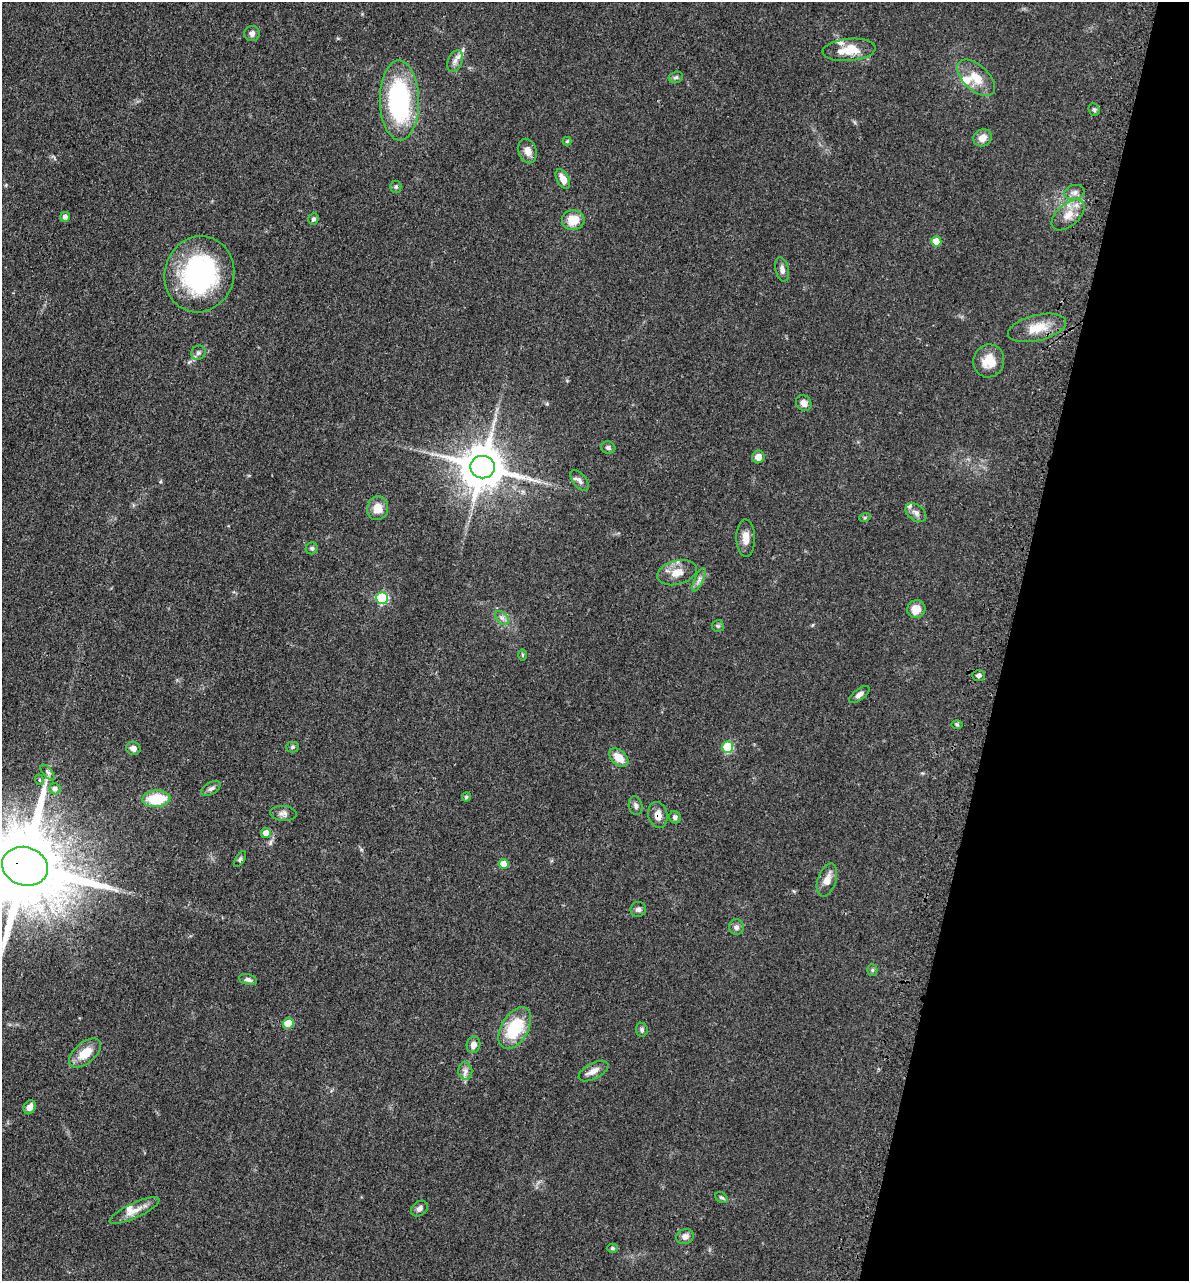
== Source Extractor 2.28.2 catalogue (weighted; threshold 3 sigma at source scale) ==
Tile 8 of 4 x 4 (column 4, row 2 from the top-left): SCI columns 3885-5071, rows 2627-3905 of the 5276 x 5252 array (HDU 1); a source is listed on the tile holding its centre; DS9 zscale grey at full resolution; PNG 1191 x 1283 px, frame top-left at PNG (2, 2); each listed source drawn as its Kron ellipse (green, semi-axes under 4 px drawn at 4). Shown black and unused: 15% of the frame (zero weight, under 3 of 4 exposures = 6% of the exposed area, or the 3 px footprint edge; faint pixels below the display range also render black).
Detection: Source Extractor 2.28.2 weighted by HDU 2 'WHT'; one run over the whole footprint, this tile lists its part. Background 0.0401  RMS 0.0049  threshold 0.0219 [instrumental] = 3 sigma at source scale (4.5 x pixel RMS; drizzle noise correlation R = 1.50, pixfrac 1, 0.05/0.05 arcsec/px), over >= 5 px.
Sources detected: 84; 5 inside a brighter listed object's ellipse — not listed separately; the other 79 listed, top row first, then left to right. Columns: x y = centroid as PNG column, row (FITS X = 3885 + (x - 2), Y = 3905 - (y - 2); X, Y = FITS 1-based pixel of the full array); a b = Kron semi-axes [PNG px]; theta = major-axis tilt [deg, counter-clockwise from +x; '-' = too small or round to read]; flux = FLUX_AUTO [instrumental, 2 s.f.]
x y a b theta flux
252 34 8 7 - 2
849 50 27 11 6 11
455 61 11 7 66 2.5
676 77 7 5 14 1.1
976 78 23 12 -43 8.7
399 100 40 19 -89 68
1094 110 7 5 -68 0.93
982 138 9 8 - 3.8
567 141 4 4 - 0.6
527 151 12 9 -75 3.6
563 179 10 6 -62 4.5
396 187 6 5 - 0.92
1074 192 10 7 13 2.1
1068 215 20 11 41 6.4
65 217 5 5 - 2.2
313 219 6 5 - 1.1
573 220 11 10 - 8.2
936 241 5 5 - 7.8
782 269 12 6 -78 2.2
199 274 38 34 74 74
1037 328 29 13 14 10
198 353 7 6 - 1.4
989 361 16 15 - 8.5
804 403 8 7 - 2.7
608 448 7 6 - 1.2
758 457 6 6 - 4.1
483 467 12 11 - 2000
579 480 12 6 -51 2
378 508 12 10 77 5.5
916 513 11 7 -36 2.2
865 517 6 3 19 0.63
746 538 19 9 -89 4.4
312 548 6 5 - 0.98
677 573 20 12 15 6.1
699 580 13 4 66 1.8
382 598 6 5 - 39
916 609 9 9 - 5.5
502 618 8 5 -45 1.5
718 626 6 6 - 0.86
523 655 6 4 -90 0.6
979 675 6 5 - 1.5
859 695 12 5 37 2
957 724 6 4 -2 0.75
293 747 6 5 - 0.9
728 747 5 5 - 25
133 748 7 6 - 2.7
619 758 11 7 -44 6.6
48 772 9 4 -51 1.2
40 780 5 3 - 0.44
211 788 11 6 31 1.5
55 789 6 5 - 1.9
466 797 4 4 - 0.91
156 799 14 8 5 18
636 806 9 6 -77 1.6
284 813 13 7 -6 2.2
658 815 13 9 -76 3.7
675 817 6 5 - 1.5
266 833 5 5 - 4.5
240 859 9 4 58 0.85
503 864 5 5 - 7.1
25 866 23 19 -17 9100
827 880 17 9 71 4.3
638 909 8 7 - 1.6
736 927 8 7 - 1.7
872 970 5 5 - 0.72
248 980 9 5 -15 1.4
288 1023 5 5 - 11
515 1028 23 13 60 23
642 1030 7 6 - 1.1
473 1045 8 6 76 2.6
85 1053 19 10 39 8.8
465 1071 8 7 - 2.1
593 1071 16 7 28 3.5
30 1107 7 5 63 2.8
721 1198 7 4 -36 0.9
419 1209 9 7 38 1.8
134 1210 27 7 25 4.9
685 1237 9 7 25 2.6
612 1248 5 4 - 0.7
Overlapping masked pixels (flux is a lower limit): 2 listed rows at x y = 658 815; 25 866
Isophote crosses this tile's border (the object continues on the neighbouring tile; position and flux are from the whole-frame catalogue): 1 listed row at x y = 25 866